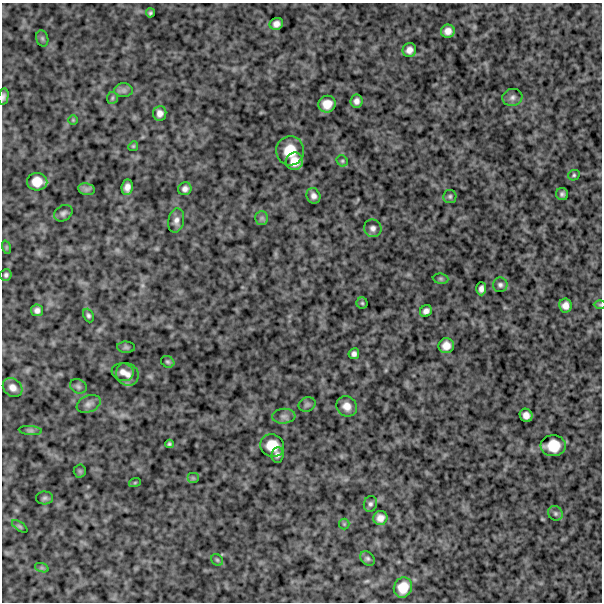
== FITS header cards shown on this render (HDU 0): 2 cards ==
NAXIS1  =                  600
NAXIS2  =                  600

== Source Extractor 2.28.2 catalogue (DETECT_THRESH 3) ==
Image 600 x 600 px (HDU 0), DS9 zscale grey, 1 PNG px = 1 image px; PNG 604 x 604 px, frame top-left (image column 1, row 600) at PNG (2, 3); each listed source drawn as its Kron ellipse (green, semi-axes under 4 px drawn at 4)
Background 779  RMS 240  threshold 734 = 3 sigma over >= 5 px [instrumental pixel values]
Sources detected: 71; all 71 listed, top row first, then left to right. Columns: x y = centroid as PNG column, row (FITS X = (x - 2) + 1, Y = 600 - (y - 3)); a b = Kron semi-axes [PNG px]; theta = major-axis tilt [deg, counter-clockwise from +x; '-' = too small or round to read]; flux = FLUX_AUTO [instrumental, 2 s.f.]
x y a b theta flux
150 13 4 3 - 30000
276 24 7 6 - 86000
448 31 7 6 - 100000
42 38 8 6 -74 36000
409 50 7 6 - 90000
124 90 9 7 0 63000
3 97 8 5 79 43000
512 97 10 8 15 70000
112 98 6 5 - 29000
356 101 6 6 - 72000
327 104 9 8 - 180000
160 113 7 6 - 85000
73 120 5 5 - 18000
133 146 5 4 - 20000
290 151 15 14 - 340000
294 161 9 8 - 190000
342 161 6 5 - 25000
574 175 6 5 - 25000
37 182 10 9 - 210000
127 187 8 5 83 93000
86 189 8 6 -11 52000
185 189 7 6 - 65000
562 194 6 6 - 43000
313 196 8 6 -66 70000
450 196 7 6 - 35000
63 213 10 7 35 56000
262 218 7 6 - 42000
176 220 12 8 79 88000
373 228 9 8 - 70000
6 247 7 4 -72 23000
6 275 6 5 - 39000
441 279 8 5 -6 28000
500 285 7 7 - 47000
481 289 6 5 - 65000
362 303 5 5 - 24000
600 305 6 4 0 20000
565 306 7 6 - 100000
37 310 6 6 - 64000
426 311 6 5 - 66000
88 315 7 5 -66 37000
446 346 8 7 - 140000
126 347 9 5 -4 33000
354 354 5 5 - 57000
168 362 7 5 -30 32000
123 372 11 9 -10 99000
127 374 12 11 - 120000
78 386 8 7 - 45000
13 387 10 8 -40 110000
89 404 12 8 24 80000
307 404 9 7 21 45000
347 406 11 10 - 140000
526 415 7 6 - 95000
284 416 11 7 5 70000
30 430 11 4 -5 41000
169 444 4 3 - 28000
272 446 12 11 - 280000
553 446 12 10 4 320000
277 455 8 6 85 57000
80 471 6 6 - 28000
193 478 6 5 - 29000
135 482 6 4 20 19000
45 498 8 6 2 42000
370 504 8 6 76 45000
555 513 8 6 -46 42000
380 518 7 7 - 100000
344 524 5 5 - 23000
20 526 9 4 -35 28000
368 558 8 6 -44 39000
217 560 6 5 - 26000
42 568 7 4 -18 30000
403 587 10 9 - 240000
At the frame edge (FLAGS 8, measured only in part): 2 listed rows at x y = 3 97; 600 305